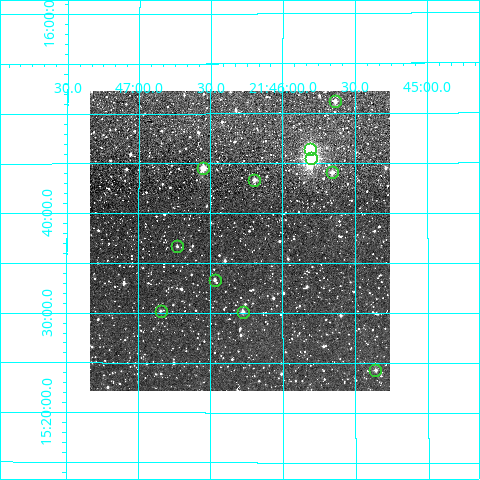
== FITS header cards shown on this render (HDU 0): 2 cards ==
NAXIS1  =                  300
NAXIS2  =                  300

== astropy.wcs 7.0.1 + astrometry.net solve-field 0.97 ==
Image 300 x 300 px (HDU 0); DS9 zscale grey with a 90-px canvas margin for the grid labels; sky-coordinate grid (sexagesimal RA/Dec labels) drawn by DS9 from the SOLVED WCS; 11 Tycho-2 reference stars matched to detected sources circled (green)
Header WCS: RA---TAN/DEC--TAN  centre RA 21:46:18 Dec +15:37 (326.57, +15.62 deg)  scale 6 arcsec/px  FOV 30.0' x 30.0'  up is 0 deg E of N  parity normal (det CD < 0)
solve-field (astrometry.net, Tycho-2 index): VERIFIED the header's WCS against the Tycho-2 star catalogue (verified at 2 index scales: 10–11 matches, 0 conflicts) and refined it, rather than solving blind
Solved WCS: RA---TAN-SIP/DEC--TAN-SIP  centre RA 21:46:18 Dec +15:37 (326.57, +15.62 deg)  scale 6.01 arcsec/px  FOV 30.0' x 30.1'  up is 0 deg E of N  parity normal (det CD < 0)
The solver's refit moves the header's centre by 0.93 arcsec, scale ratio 1.001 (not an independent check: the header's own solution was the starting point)
Tycho-2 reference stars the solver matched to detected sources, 11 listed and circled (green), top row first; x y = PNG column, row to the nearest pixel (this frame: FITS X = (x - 90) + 1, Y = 300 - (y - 91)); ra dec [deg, ICRS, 3 dp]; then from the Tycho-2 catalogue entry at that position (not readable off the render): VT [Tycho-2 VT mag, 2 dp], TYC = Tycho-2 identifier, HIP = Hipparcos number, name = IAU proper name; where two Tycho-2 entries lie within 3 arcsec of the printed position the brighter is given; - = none
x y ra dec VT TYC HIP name
335 101 326.408 +15.853 10.95 1666-312-1 - -
310 149 326.451 +15.774 9.27 1666-62-1 - -
311 158 326.451 +15.758 7.81 1666-475-1 107448 -
203 168 326.637 +15.742 9.39 1666-447-1 - -
332 172 326.413 +15.734 10.88 1666-451-1 - -
254 180 326.548 +15.723 11.01 1666-635-1 - -
177 246 326.683 +15.612 12.03 1666-618-1 - -
215 280 326.617 +15.555 11.33 1666-677-1 - -
161 311 326.711 +15.503 12.28 1666-403-1 - -
243 312 326.569 +15.502 11.37 1666-659-1 - -
375 370 326.341 +15.404 11.40 1666-1028-1 - -